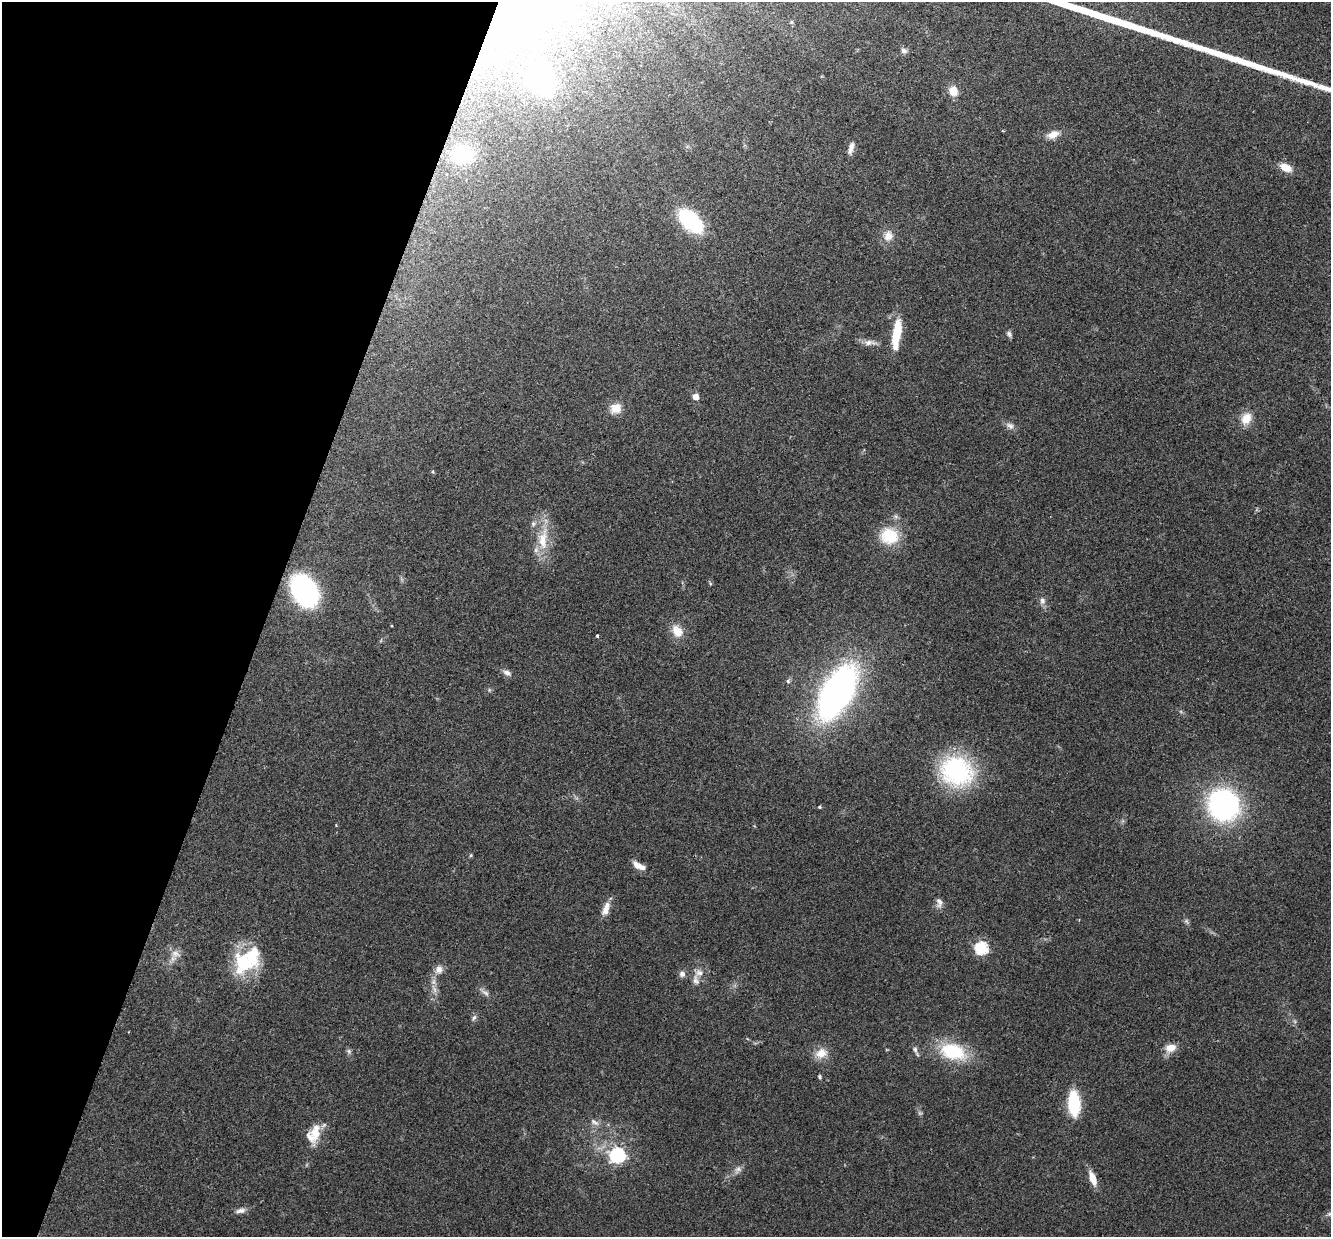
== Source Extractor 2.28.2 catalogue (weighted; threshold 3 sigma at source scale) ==
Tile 9 of 4 x 4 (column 1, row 3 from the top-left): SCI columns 22-1350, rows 1422-2656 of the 5357 x 5440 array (HDU 1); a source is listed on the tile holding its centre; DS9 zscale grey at full resolution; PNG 1333 x 1239 px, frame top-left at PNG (2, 2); no overlay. Shown black and unused: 20% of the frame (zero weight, under 2 of 3 exposures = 3% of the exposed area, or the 3 px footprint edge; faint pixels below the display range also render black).
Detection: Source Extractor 2.28.2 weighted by HDU 2 'WHT'; one run over the whole footprint, this tile lists its part. Background 0.0531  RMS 0.0079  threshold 0.0354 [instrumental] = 3 sigma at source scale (4.5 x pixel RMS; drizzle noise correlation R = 1.50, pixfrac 1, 0.05/0.05 arcsec/px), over >= 5 px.
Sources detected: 65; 1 too faint to see at this stretch — not listed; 5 inside a brighter listed object's ellipse — not listed separately; the other 59 listed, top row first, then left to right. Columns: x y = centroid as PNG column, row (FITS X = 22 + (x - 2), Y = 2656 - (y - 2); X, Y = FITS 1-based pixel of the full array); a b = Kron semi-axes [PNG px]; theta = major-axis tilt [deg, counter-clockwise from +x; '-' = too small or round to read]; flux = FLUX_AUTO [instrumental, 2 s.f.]
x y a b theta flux
791 22 5 5 - 1
904 51 8 7 - 2.6
540 80 22 19 -57 65
953 91 11 9 -71 9.6
1053 134 16 9 21 7.3
851 148 17 6 74 4.7
462 154 22 21 - 39
1286 167 14 8 -26 10
691 221 24 13 -46 72
888 236 15 12 78 7.6
896 334 32 8 82 26
1009 334 9 6 -50 2.1
870 342 19 7 0 5
696 397 5 5 - 8.1
616 408 12 11 - 10
1246 418 16 12 62 11
1010 426 13 8 -23 3.7
433 472 5 4 - 0.88
889 536 24 21 -8 27
543 539 38 15 84 23
710 583 6 3 -72 0.91
304 591 23 16 -59 160
1042 601 10 7 88 3.3
677 631 18 13 -54 11
597 636 3 3 - 1.3
507 673 11 7 -27 3.6
788 681 8 6 75 1.7
837 692 41 20 60 380
957 771 39 33 -25 89
1223 805 24 22 -51 180
819 807 4 4 - 1.1
471 855 5 4 - 0.98
639 866 17 7 -28 6.3
939 903 14 8 -89 4
606 909 17 8 72 7.3
1186 921 8 5 -60 1.7
981 948 6 6 - 100
175 954 14 11 -22 6.2
244 962 32 30 -28 42
439 969 12 11 - 5.4
699 973 13 10 6 5.4
682 974 8 8 - 3
434 989 15 5 -71 4.3
485 992 16 6 -37 3.3
474 1018 10 5 51 1.9
1170 1048 14 10 23 8.8
915 1049 10 7 -78 2.7
349 1051 7 6 - 1.7
953 1051 28 17 -17 46
821 1053 18 13 20 10
820 1077 6 4 -69 1.2
1074 1103 21 10 -87 48
594 1122 14 6 -36 3.7
315 1132 28 13 79 15
618 1155 7 7 - 150
738 1170 14 8 56 4
1093 1178 16 7 -70 10
240 1211 14 7 11 3.9
1329 1214 8 5 27 1.8
Isophote crosses this tile's border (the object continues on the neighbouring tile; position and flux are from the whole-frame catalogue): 1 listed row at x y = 1329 1214